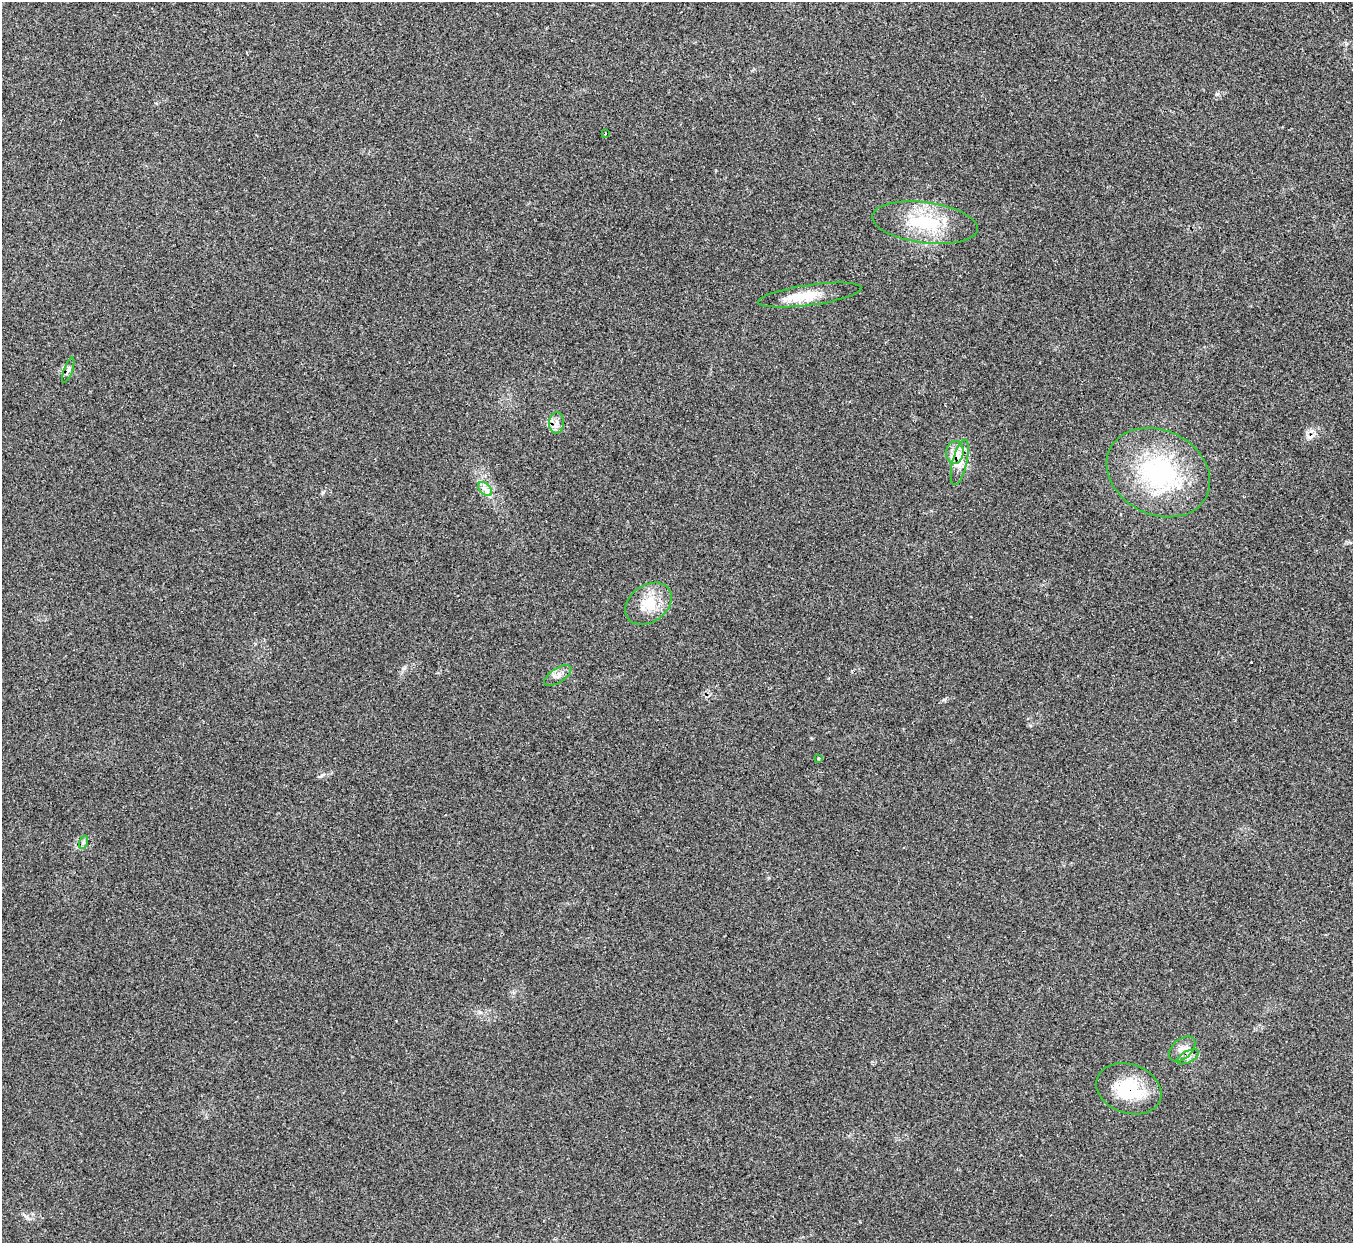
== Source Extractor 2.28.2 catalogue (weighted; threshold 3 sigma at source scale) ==
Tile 10 of 4 x 4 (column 2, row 3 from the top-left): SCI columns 1382-2732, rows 1426-2666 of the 5461 x 5457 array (HDU 1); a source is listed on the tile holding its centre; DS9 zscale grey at full resolution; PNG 1355 x 1245 px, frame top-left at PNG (2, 2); each listed source drawn as its Kron ellipse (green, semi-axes under 4 px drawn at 4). Shown black and unused: <1% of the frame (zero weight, under 2 of 3 exposures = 3% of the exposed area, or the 3 px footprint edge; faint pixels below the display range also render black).
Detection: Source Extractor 2.28.2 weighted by HDU 2 'WHT'; one run over the whole footprint, this tile lists its part. Background 0.152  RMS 0.0095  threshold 0.0428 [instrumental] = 3 sigma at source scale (4.5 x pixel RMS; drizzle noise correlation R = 1.50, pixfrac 1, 0.05/0.05 arcsec/px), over >= 5 px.
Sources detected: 18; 2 cosmic-ray / hot-pixel residue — neither listed nor drawn; the other 16 listed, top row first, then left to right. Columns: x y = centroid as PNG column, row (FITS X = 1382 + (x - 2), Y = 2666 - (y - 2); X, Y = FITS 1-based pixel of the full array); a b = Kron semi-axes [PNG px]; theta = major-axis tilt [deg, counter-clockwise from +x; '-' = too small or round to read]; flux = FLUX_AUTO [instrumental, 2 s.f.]
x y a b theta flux
605 134 3 2 - 1.1
925 223 53 20 -7 54
810 295 52 10 8 23
68 370 13 3 70 2.4
556 423 10 7 87 4.9
955 452 11 8 85 8
960 462 23 7 76 10
1158 472 54 42 -26 120
485 489 8 5 -46 3.6
649 604 25 18 36 23
558 675 15 7 33 5.6
818 758 3 2 - 0.89
84 842 7 4 71 2
1182 1049 15 9 41 7.6
1188 1057 12 5 27 4
1129 1089 33 24 -19 46
Overlapping masked pixels (flux is a lower limit): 3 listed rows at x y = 556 423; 960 462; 1129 1089
Unlisted compact peaks at least as high as the median listed source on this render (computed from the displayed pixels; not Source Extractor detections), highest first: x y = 1217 94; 321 776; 323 492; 944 700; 480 1012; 404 668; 27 1218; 480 481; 1251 662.